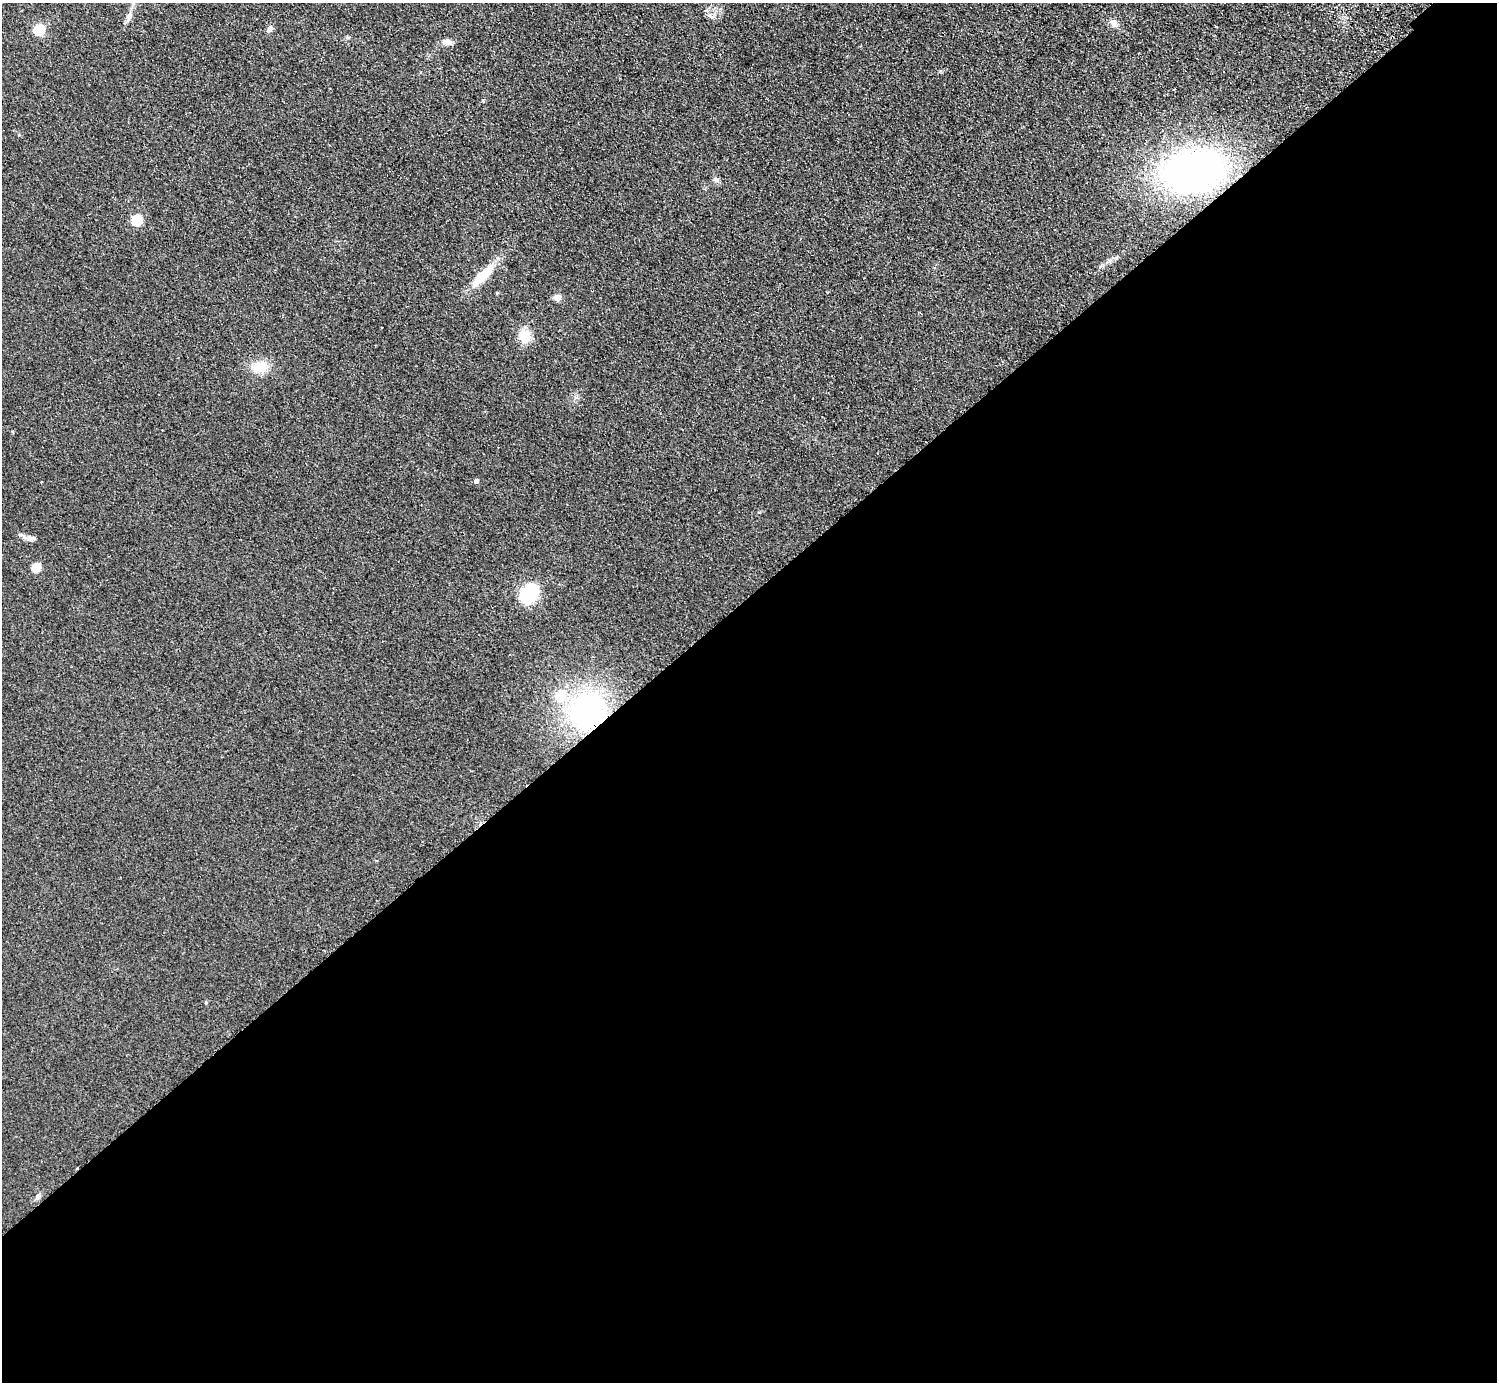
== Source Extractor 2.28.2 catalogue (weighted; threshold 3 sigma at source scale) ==
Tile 15 of 4 x 4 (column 3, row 4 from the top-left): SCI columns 3038-4532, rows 202-1581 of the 6072 x 6064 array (HDU 1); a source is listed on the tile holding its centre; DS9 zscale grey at full resolution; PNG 1499 x 1384 px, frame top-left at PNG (2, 3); no overlay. Shown black and unused: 57% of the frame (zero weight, under 2 of 3 exposures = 3% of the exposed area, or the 3 px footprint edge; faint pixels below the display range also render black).
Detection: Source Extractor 2.28.2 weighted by HDU 2 'WHT'; one run over the whole footprint, this tile lists its part. Background 0.115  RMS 0.011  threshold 0.0477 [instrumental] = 3 sigma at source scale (4.5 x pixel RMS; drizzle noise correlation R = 1.50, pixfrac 1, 0.05/0.05 arcsec/px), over >= 5 px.
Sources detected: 23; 1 inside a brighter listed object's ellipse — not listed separately; the other 22 listed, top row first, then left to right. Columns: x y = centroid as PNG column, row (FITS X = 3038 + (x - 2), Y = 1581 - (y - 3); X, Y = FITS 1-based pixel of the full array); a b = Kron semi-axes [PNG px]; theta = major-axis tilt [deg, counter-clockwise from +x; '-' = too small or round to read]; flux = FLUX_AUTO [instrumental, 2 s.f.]
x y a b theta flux
129 16 14 7 74 5.5
710 16 9 3 -45 2.5
1113 23 11 8 -58 5.6
1216 27 3 3 - 2.3
269 29 10 6 42 3.4
39 30 6 5 - 97
347 38 6 4 0 1.6
447 42 11 8 -7 6.1
1193 171 41 27 8 570
716 180 9 6 -43 3.3
136 220 6 5 - 83
482 276 31 10 46 33
557 297 8 6 -13 7.1
525 336 16 13 87 18
260 367 21 14 14 21
476 481 4 4 - 3.9
41 482 3 3 - 1.9
30 538 19 6 -7 6.2
36 567 5 5 - 40
529 594 14 11 49 87
587 711 34 33 - 210
38 1196 9 4 54 2.6
Overlapping masked pixels (flux is a lower limit): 2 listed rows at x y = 1193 171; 587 711
Unlisted compact peaks at least as high as the median listed source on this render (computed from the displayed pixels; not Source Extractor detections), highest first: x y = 483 100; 206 1003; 1116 258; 759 512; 12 431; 576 397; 1100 266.